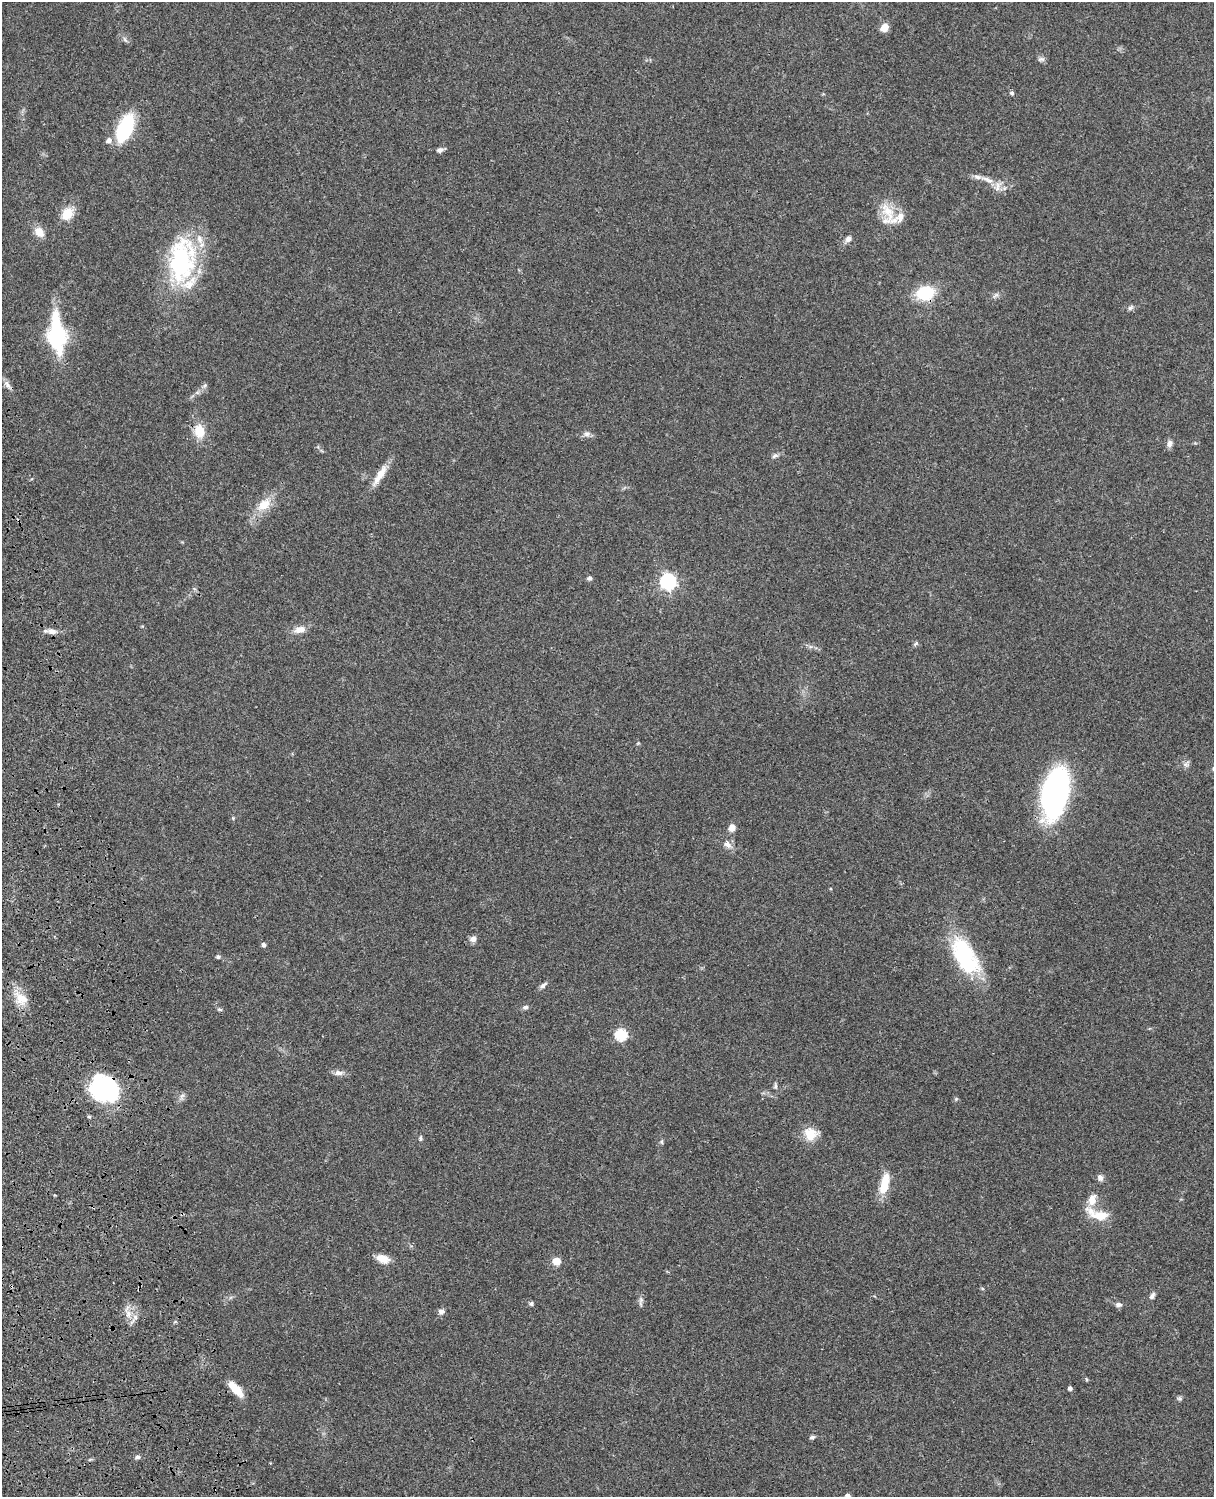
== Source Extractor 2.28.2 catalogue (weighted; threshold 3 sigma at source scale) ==
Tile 7 of 4 x 3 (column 3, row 2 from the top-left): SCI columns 2545-3756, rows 1774-3268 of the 5087 x 4929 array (HDU 1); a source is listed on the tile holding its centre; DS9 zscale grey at full resolution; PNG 1216 x 1499 px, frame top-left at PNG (2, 2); no overlay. Shown black and unused: <1% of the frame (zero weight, under 3 of 4 exposures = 6% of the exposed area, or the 3 px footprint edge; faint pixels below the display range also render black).
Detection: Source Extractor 2.28.2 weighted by HDU 2 'WHT'; one run over the whole footprint, this tile lists its part. Background 0.0756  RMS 0.0057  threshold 0.0257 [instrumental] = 3 sigma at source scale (4.5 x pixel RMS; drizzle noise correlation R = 1.50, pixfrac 1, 0.05/0.05 arcsec/px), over >= 5 px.
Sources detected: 78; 7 inside a brighter listed object's ellipse — not listed separately; the other 71 listed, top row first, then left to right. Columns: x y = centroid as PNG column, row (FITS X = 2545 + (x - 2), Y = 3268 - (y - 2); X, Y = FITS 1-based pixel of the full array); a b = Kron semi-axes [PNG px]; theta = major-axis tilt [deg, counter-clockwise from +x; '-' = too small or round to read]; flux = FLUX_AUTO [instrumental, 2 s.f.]
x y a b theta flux
884 28 8 7 - 5.6
125 40 9 4 -49 1.3
1041 59 10 6 7 1.5
1012 93 5 4 - 1.3
125 128 27 13 66 43
109 141 7 7 - 2.9
440 150 7 6 - 2
987 180 21 6 -23 5.4
888 211 30 14 -59 12
67 213 14 11 51 11
39 232 13 9 -44 5.7
848 239 8 7 - 2.2
181 263 51 29 83 75
925 293 15 12 13 27
996 295 10 4 29 1.4
1130 308 8 5 39 1.3
56 334 45 18 -85 46
7 385 13 6 -53 2.7
205 385 6 5 - 1.1
199 431 15 11 -82 11
587 434 8 8 - 2.1
1169 444 9 7 76 2.3
775 456 9 5 23 1.6
380 475 33 8 58 8.1
264 505 22 14 42 10
590 578 5 5 - 1.8
668 581 7 7 - 160
300 630 14 8 15 4.9
52 631 12 7 -11 3.2
916 644 8 4 46 1
1186 764 11 6 37 1.9
1054 794 46 22 79 150
233 818 4 4 - 0.62
732 828 8 7 - 4.3
727 845 13 8 -36 3.3
473 939 9 7 8 2.8
264 945 4 4 - 1.9
218 957 6 5 - 1
965 957 45 21 -60 52
543 985 11 5 33 1.8
21 999 21 15 -45 9.4
525 1007 8 5 11 1.4
219 1009 7 4 -7 0.93
621 1035 6 6 - 55
338 1073 12 7 -5 2.7
775 1086 9 5 -87 1.2
105 1088 25 21 -35 83
182 1096 10 5 64 1.8
956 1099 5 5 - 0.73
811 1134 16 16 - 9.2
420 1139 6 5 - 0.98
661 1142 6 4 74 0.93
1100 1178 8 7 - 2.4
884 1184 26 9 77 13
1092 1200 16 10 76 6
1099 1216 26 12 -7 10
382 1259 15 9 -17 6.7
556 1261 5 5 - 13
1152 1296 9 5 55 1.8
641 1301 15 5 87 1.8
531 1304 6 5 - 1.2
1118 1305 8 6 -1 2
441 1312 8 7 - 2.1
128 1313 15 7 -68 5
1086 1379 5 4 - 0.68
1070 1388 4 4 - 1.7
236 1389 22 8 -47 9.4
1180 1398 7 6 - 1.1
812 1437 7 5 7 1.3
138 1457 7 5 1 1.3
848 1496 7 6 - 2.3
Overlapping masked pixels (flux is a lower limit): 2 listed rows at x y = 925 293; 105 1088
Isophote crosses this tile's border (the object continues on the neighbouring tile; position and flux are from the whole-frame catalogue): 1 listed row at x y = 848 1496